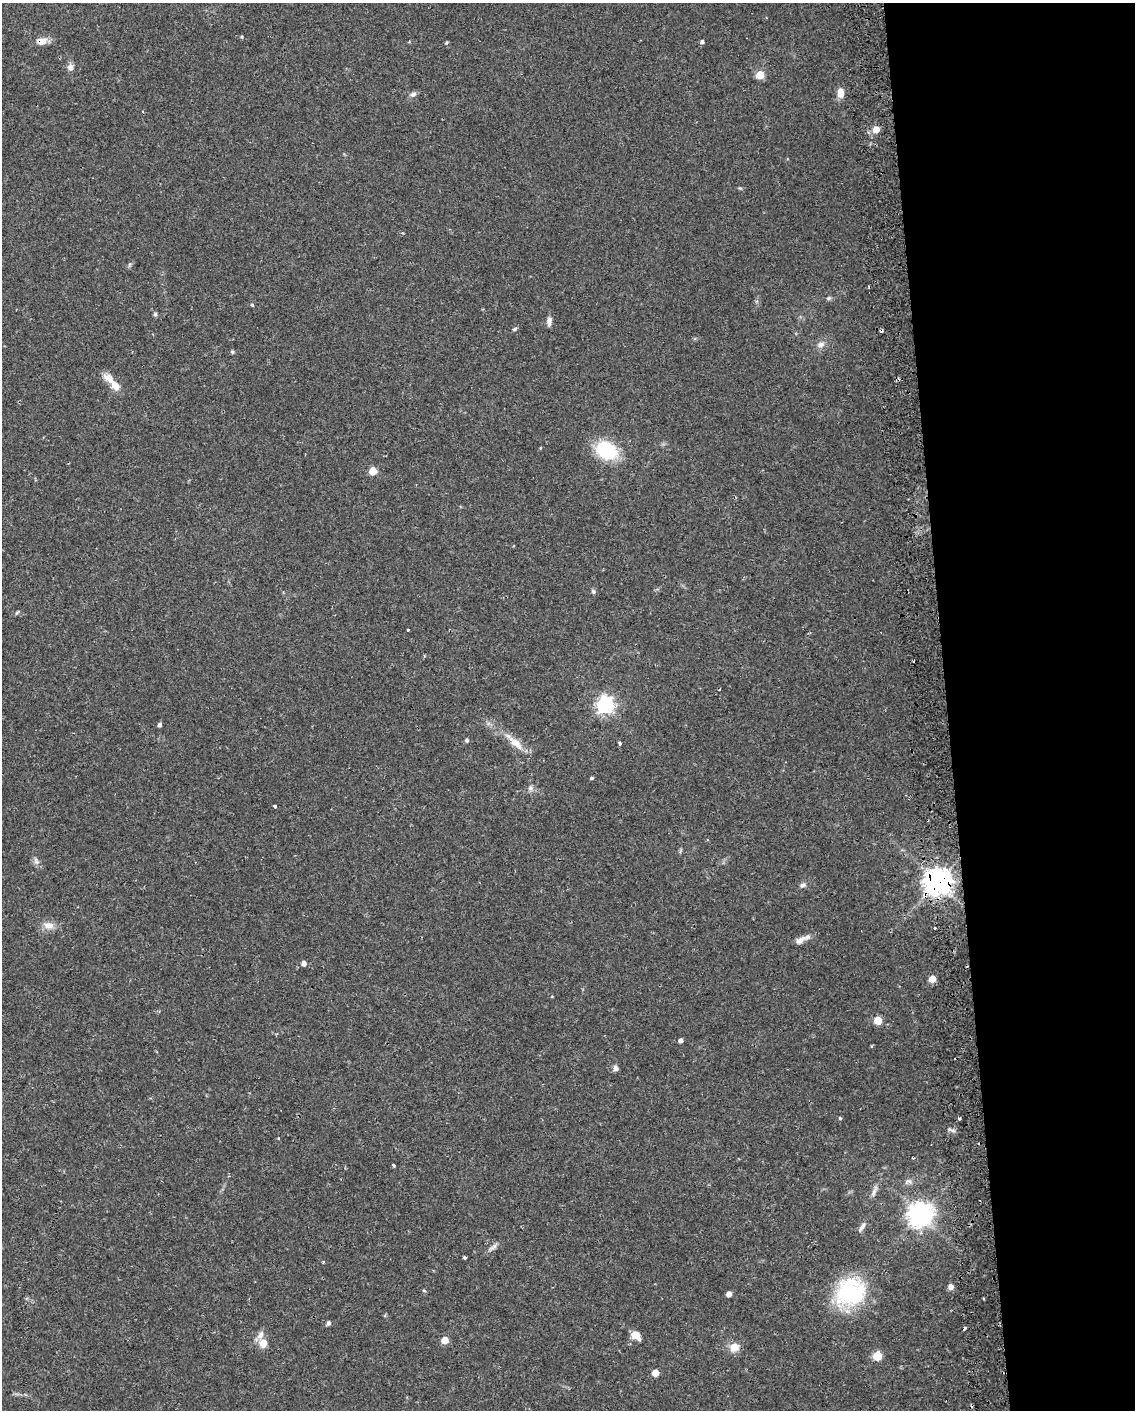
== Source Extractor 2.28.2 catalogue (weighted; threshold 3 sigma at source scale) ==
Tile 8 of 4 x 3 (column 4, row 2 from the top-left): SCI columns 3443-4575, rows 1513-2920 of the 4619 x 4393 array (HDU 1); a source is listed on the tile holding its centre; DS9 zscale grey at full resolution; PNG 1137 x 1412 px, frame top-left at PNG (2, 3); no overlay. Shown black and unused: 17% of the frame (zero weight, under 2 of 3 exposures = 5% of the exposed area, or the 3 px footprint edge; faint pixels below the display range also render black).
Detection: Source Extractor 2.28.2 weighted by HDU 2 'WHT'; one run over the whole footprint, this tile lists its part. Background 0.0303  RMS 0.0033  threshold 0.015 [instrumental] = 3 sigma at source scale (4.5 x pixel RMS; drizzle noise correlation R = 1.50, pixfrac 1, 0.0396/0.0396 arcsec/px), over >= 5 px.
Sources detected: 74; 6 cosmic-ray / hot-pixel residue — not listed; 1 inside a brighter listed object's ellipse — not listed separately; the other 67 listed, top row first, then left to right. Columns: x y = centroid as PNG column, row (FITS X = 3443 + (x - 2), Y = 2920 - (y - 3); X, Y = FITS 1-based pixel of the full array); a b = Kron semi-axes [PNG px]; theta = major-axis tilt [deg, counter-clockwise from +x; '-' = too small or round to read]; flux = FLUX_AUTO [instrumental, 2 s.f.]
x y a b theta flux
242 37 5 3 - 0.33
41 41 14 9 8 2.9
702 42 5 4 - 0.78
446 43 5 3 - 0.37
70 67 9 8 - 1.5
760 75 5 5 - 8.9
840 93 10 7 90 3.3
413 94 9 6 20 1.1
876 129 6 6 - 3.3
828 298 6 5 - 0.58
252 305 4 4 - 0.42
155 314 6 5 - 0.72
549 321 11 5 82 1.6
515 329 5 4 - 0.66
821 345 10 8 18 1.8
232 352 5 4 - 0.51
109 378 15 10 -39 3.2
606 451 20 15 -31 23
373 471 5 5 - 6.8
593 591 7 6 - 0.68
17 612 8 3 48 0.41
408 630 3 2 - 0.35
605 705 7 7 - 110
159 725 4 4 - 0.89
467 740 5 4 - 0.51
516 743 21 9 -41 5
620 743 3 3 - 1
591 778 4 3 - 0.53
530 788 7 7 - 1.1
274 806 4 3 - 0.7
36 861 12 6 -64 1.3
937 882 9 8 - 360
803 885 9 6 14 0.99
48 925 16 9 -9 2.9
935 928 3 3 - 0.71
800 940 17 7 27 2.6
304 963 5 5 - 1.7
932 979 5 5 - 5.2
878 1021 5 5 - 8.2
680 1041 4 4 - 1.3
872 1046 3 3 - 0.42
616 1068 7 6 - 1.1
959 1118 4 3 - 0.44
840 1119 4 3 - 0.61
953 1130 9 4 -8 0.88
279 1138 3 3 - 0.34
913 1158 4 4 - 0.37
393 1165 4 3 - 0.63
908 1181 12 7 1 1.5
874 1191 21 5 68 1.9
920 1214 9 8 - 280
862 1227 15 5 58 1.3
493 1247 16 5 37 1.4
464 1257 4 3 - 0.5
323 1262 3 3 - 0.32
951 1287 5 5 - 1.9
424 1290 6 4 -3 0.36
850 1292 28 25 27 38
729 1294 4 4 - 2
328 1323 5 4 - 0.91
260 1335 14 8 62 1.9
636 1335 9 7 -36 4.4
445 1340 5 5 - 5.2
263 1343 9 8 - 3.5
734 1347 12 11 - 3.3
877 1356 5 5 - 12
655 1373 5 5 - 4.9
Overlapping masked pixels (flux is a lower limit): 2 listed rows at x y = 41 41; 937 882